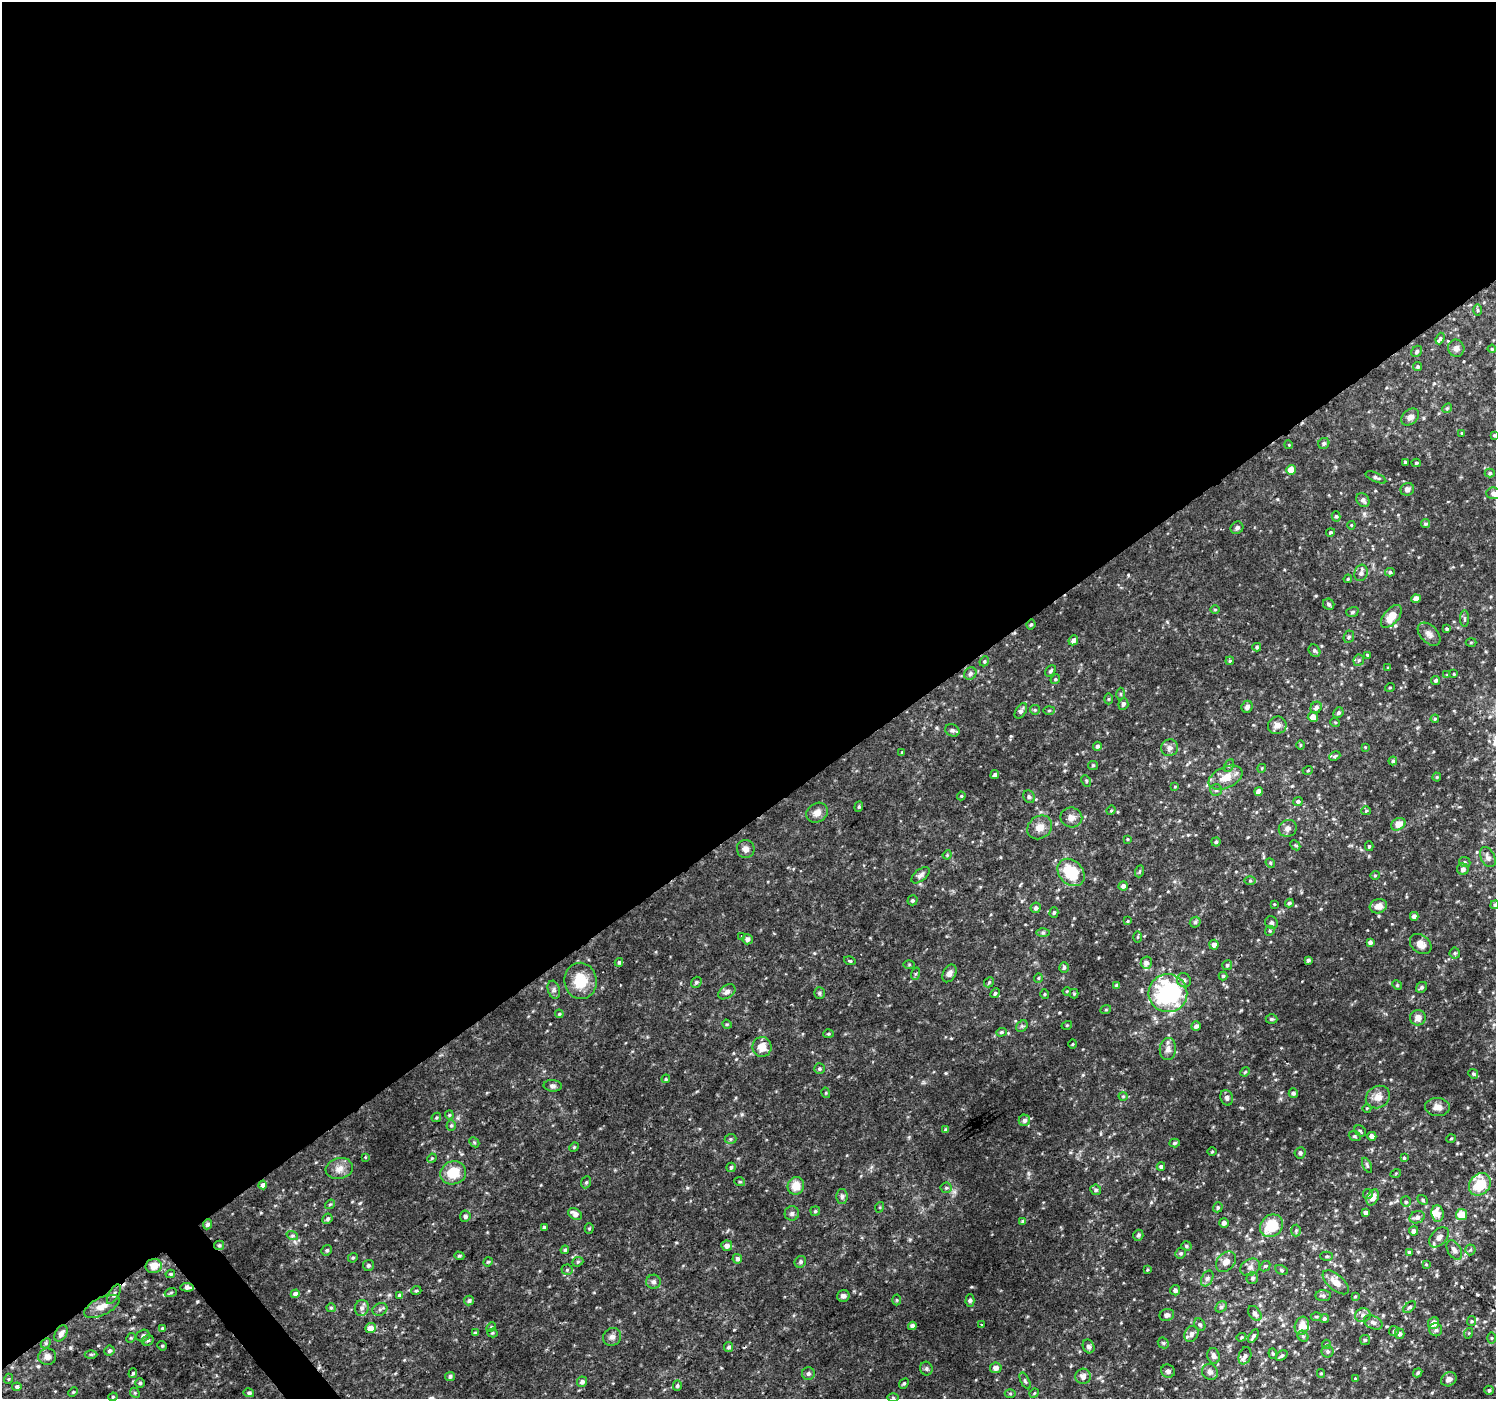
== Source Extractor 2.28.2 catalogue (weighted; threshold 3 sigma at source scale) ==
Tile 2 of 4 x 4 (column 2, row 1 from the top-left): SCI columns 1500-2993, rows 4391-5787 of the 5980 x 5922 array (HDU 1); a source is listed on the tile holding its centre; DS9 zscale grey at full resolution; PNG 1498 x 1401 px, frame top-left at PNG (2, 2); each listed source drawn as its Kron ellipse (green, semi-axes under 4 px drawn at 4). Shown black and unused: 59% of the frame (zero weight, under 2 of 3 exposures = <1% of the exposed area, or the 3 px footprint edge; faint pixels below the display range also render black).
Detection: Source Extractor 2.28.2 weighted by HDU 2 'WHT'; one run over the whole footprint, this tile lists its part. Background 0.0127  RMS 0.003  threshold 0.0137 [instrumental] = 3 sigma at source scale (4.5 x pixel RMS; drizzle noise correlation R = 1.50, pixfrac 1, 0.0396/0.0396 arcsec/px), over >= 5 px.
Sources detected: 373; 8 inside a brighter listed object's ellipse — not listed separately; the other 365 listed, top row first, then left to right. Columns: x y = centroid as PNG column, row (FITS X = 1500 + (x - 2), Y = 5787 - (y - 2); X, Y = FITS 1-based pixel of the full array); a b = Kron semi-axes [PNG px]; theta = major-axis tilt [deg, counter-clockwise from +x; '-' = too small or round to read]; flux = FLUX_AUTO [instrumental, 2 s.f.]
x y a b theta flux
1478 310 5 3 - 0.37
1440 338 6 4 70 0.63
1456 348 9 8 - 1.2
1492 349 4 3 - 0.29
1417 351 6 5 - 0.73
1418 367 5 4 - 0.49
1447 408 5 4 - 0.42
1410 417 10 7 40 1.4
1462 433 4 3 - 0.27
1494 435 3 3 - 0.3
1324 443 6 5 - 0.7
1289 445 4 3 - 0.26
1405 462 3 3 - 0.49
1416 463 4 4 - 0.42
1291 470 5 4 - 4.4
1490 473 5 4 - 0.48
1376 477 11 4 -23 0.7
1407 489 7 6 - 1.3
1494 493 7 6 - 1.3
1363 500 7 6 - 1
1336 516 5 4 - 0.56
1425 524 4 4 - 0.48
1351 525 4 4 - 0.29
1237 528 7 6 - 0.84
1330 532 4 4 - 0.45
1390 572 5 4 - 0.52
1361 573 8 6 73 1.2
1348 579 4 3 - 0.36
1416 599 4 4 - 2.6
1329 604 6 5 - 0.69
1215 609 5 3 - 0.27
1352 612 6 4 18 0.54
1391 616 13 7 49 4.4
1464 618 8 4 -90 0.52
1031 624 5 3 - 0.4
1447 629 3 3 - 0.41
1429 634 14 8 -46 1.6
1349 637 6 5 - 0.56
1073 640 5 4 - 1.3
1471 642 5 3 - 0.31
1257 647 4 4 - 0.47
1314 651 6 5 - 0.57
1368 655 4 3 - 0.47
1359 660 6 5 - 0.55
984 661 5 4 - 0.42
1230 661 4 3 - 0.36
1388 668 3 3 - 0.31
1051 671 6 4 48 0.62
970 674 6 5 - 0.74
1454 674 3 3 - 0.23
1447 675 4 4 - 0.26
1055 679 5 4 - 0.37
1436 680 4 4 - 0.64
1390 687 5 3 - 0.26
1120 694 6 4 -89 0.44
1108 699 5 3 - 0.31
1123 704 6 5 - 0.89
1247 707 6 5 - 1
1316 708 6 5 - 1.3
1035 710 5 5 - 0.38
1049 710 6 4 2 0.4
1021 711 8 5 59 0.98
1338 713 5 5 - 0.6
1313 717 5 5 - 2.4
1435 719 4 3 - 0.31
1335 722 5 3 - 0.28
1277 725 9 8 - 2
952 730 7 6 - 0.71
1300 745 5 3 - 0.27
1097 746 4 4 - 0.72
1365 747 4 3 - 0.26
1169 748 8 8 - 1.2
902 752 4 3 - 0.28
1335 756 6 4 24 0.5
1393 761 4 4 - 0.47
1093 765 5 4 - 0.33
1229 765 6 4 62 0.58
1262 768 4 3 - 0.27
1308 770 5 3 - 0.26
995 775 4 4 - 0.7
1437 777 4 4 - 0.32
1226 778 18 10 24 4.3
1086 781 6 4 -62 0.47
1175 786 4 2 - 0.2
1216 790 6 6 - 0.55
1259 791 4 4 - 2.4
961 796 4 4 - 0.33
1029 797 6 5 - 0.63
1298 801 5 4 - 0.73
859 807 5 4 - 0.42
1111 810 5 4 - 0.36
1366 811 5 4 - 0.4
817 813 11 9 34 2
1071 817 11 10 - 1.9
1398 824 7 6 - 2.7
1040 827 13 11 39 2.7
1288 828 9 8 - 1.4
1127 839 3 2 - 0.26
1216 842 4 4 - 0.53
1295 845 6 4 -44 0.36
1369 846 5 4 - 0.37
746 849 9 9 - 1.6
947 855 5 3 - 0.31
1488 857 11 7 -63 1.1
1465 862 6 5 - 0.51
1270 863 5 4 - 0.41
1463 869 5 5 - 1.1
1140 871 6 4 70 0.41
1071 872 15 12 -46 12
920 875 11 5 40 1.1
1375 875 4 4 - 0.37
1250 881 5 4 - 0.35
1123 886 4 4 - 0.97
913 900 5 5 - 0.5
1289 903 4 4 - 0.57
1274 904 4 3 - 0.26
1495 905 4 4 - 0.45
1378 906 9 7 17 2.4
1036 908 5 5 - 0.78
1054 912 5 4 - 0.46
1414 916 4 4 - 1.3
1128 921 4 4 - 0.29
1195 922 6 5 - 0.56
1272 923 7 6 - 0.6
1270 931 5 4 - 0.43
1043 933 7 4 0 0.54
742 936 3 3 - 1
1138 937 5 3 - 0.33
747 939 5 5 - 1.3
1370 942 4 4 - 0.87
1421 944 12 9 -39 2.2
1214 945 5 4 - 1.4
1455 953 5 5 - 0.46
1308 960 4 3 - 0.63
850 961 6 3 -19 0.56
619 962 4 3 - 0.52
1146 963 6 5 - 1
909 964 5 3 - 0.31
1227 965 5 5 - 0.53
1064 967 5 4 - 0.56
949 973 9 6 62 1.2
915 974 6 4 71 0.47
1223 976 4 4 - 0.47
1038 978 5 4 - 0.35
1184 980 7 6 - 1.1
580 981 18 16 -83 7.9
696 982 6 5 - 0.61
989 982 5 4 - 0.42
1117 985 4 3 - 0.6
1397 985 5 4 - 0.31
1422 987 6 5 - 0.63
554 990 9 6 -74 0.91
1067 991 4 3 - 0.27
727 992 9 6 35 1.1
819 993 6 5 - 0.53
995 993 5 4 - 0.63
1168 993 19 19 - 42
1044 994 5 3 - 0.29
1074 994 5 4 - 0.36
1106 1009 5 3 - 0.32
559 1014 4 4 - 0.35
1418 1018 8 7 - 1.9
1271 1019 6 4 0 0.49
727 1024 5 4 - 0.35
1067 1025 5 3 - 0.31
1022 1026 6 5 - 0.52
1196 1026 5 4 - 1.2
1001 1032 5 4 - 0.43
828 1034 5 4 - 0.36
1073 1044 5 3 - 0.3
762 1047 10 9 - 3.6
1168 1049 11 8 84 1.7
820 1069 5 5 - 0.55
1245 1072 5 4 - 0.36
1473 1074 5 4 - 0.42
666 1079 4 4 - 0.33
553 1086 9 6 -4 0.85
826 1093 5 3 - 0.29
1293 1093 5 4 - 0.64
1123 1096 4 4 - 0.3
1378 1097 12 10 33 2.7
1227 1098 8 6 -72 0.96
1437 1107 12 9 -3 2.1
1367 1108 4 3 - 0.25
449 1115 4 4 - 0.37
436 1117 5 4 - 0.4
1024 1120 6 5 - 1
451 1126 5 4 - 0.41
946 1130 4 3 - 0.68
1360 1131 6 5 - 0.49
1355 1136 6 4 -21 0.49
1372 1136 4 4 - 1.3
731 1139 6 5 - 0.46
1451 1139 5 3 - 0.27
474 1142 6 4 -44 0.39
1174 1143 5 4 - 0.56
574 1147 5 4 - 0.36
1212 1152 5 3 - 0.26
1300 1153 6 5 - 0.66
365 1157 3 2 - 0.42
432 1158 5 3 - 0.29
1404 1158 3 3 - 0.36
1367 1165 8 4 -65 0.54
1161 1166 4 4 - 0.72
731 1167 5 4 - 0.67
339 1168 14 10 14 2.4
453 1173 13 11 18 7
1396 1173 5 3 - 0.27
586 1182 6 5 - 0.55
740 1182 5 3 - 0.32
1480 1184 12 10 47 11
263 1185 4 4 - 1.4
796 1186 9 8 - 3.8
946 1188 5 5 - 0.49
1096 1190 5 5 - 0.6
1368 1194 5 5 - 0.43
842 1197 7 6 - 0.82
1373 1197 8 5 66 2.7
1422 1200 6 4 -43 0.4
1406 1202 5 5 - 0.59
330 1204 5 4 - 0.39
880 1207 5 3 - 0.29
1218 1207 5 4 - 0.52
815 1211 5 5 - 0.46
792 1213 7 7 - 0.91
1366 1213 4 4 - 1.3
575 1214 7 5 -31 2
1437 1214 8 6 -84 2
1462 1215 5 5 - 5.2
465 1216 5 5 - 0.89
1417 1217 8 6 20 1.2
327 1219 5 4 - 0.55
1023 1221 4 4 - 0.78
1224 1223 5 4 - 1.2
207 1224 5 4 - 0.88
1271 1226 12 10 41 9.4
544 1227 4 3 - 0.44
589 1228 5 4 - 0.35
1296 1230 6 5 - 0.52
1414 1231 5 4 - 1.1
292 1235 6 4 -18 0.48
1138 1235 6 5 - 0.6
1439 1237 12 7 46 1.7
219 1245 5 4 - 0.42
727 1246 5 5 - 1.6
1186 1246 5 4 - 0.52
327 1250 5 5 - 0.58
565 1250 4 4 - 0.48
1454 1250 10 6 -59 1.5
1470 1250 5 5 - 0.5
1409 1252 4 4 - 0.5
1181 1253 5 5 - 0.56
459 1256 5 4 - 0.44
1327 1256 6 4 1 0.45
353 1258 5 4 - 0.39
737 1259 5 4 - 1.1
488 1262 5 4 - 0.34
578 1262 6 4 23 0.47
800 1262 6 5 - 0.68
1226 1262 11 8 45 2.3
1426 1264 4 4 - 0.27
368 1265 5 5 - 0.72
154 1266 8 7 - 3.5
1265 1266 6 4 42 0.44
1250 1267 10 8 28 1.5
567 1270 5 5 - 0.51
1147 1270 4 3 - 0.26
1282 1270 7 4 -28 0.47
170 1274 5 3 - 0.44
1207 1278 8 5 62 0.93
1252 1278 6 5 - 0.6
653 1282 7 7 - 0.82
1336 1282 16 7 -41 2.9
187 1287 7 4 -4 1.5
1175 1290 5 5 - 0.74
416 1291 5 3 - 0.33
171 1292 6 4 20 0.43
114 1294 11 5 61 0.89
295 1294 4 4 - 1.3
399 1295 4 3 - 1.6
843 1296 6 5 - 1.1
1323 1296 7 5 -3 0.79
1355 1297 4 3 - 0.32
897 1300 5 3 - 0.29
970 1300 6 4 88 0.61
469 1301 5 4 - 0.67
102 1306 19 8 26 3
1221 1307 6 5 - 0.54
1409 1307 7 4 37 0.58
331 1308 5 4 - 0.43
362 1308 8 7 - 1.2
380 1309 7 6 - 0.76
1255 1313 8 5 -51 0.99
1167 1315 7 6 - 0.95
1363 1315 8 7 - 1.1
1316 1316 5 3 - 0.31
1324 1319 5 4 - 0.55
1472 1321 5 4 - 0.35
1373 1322 10 6 -26 1
1434 1323 6 5 - 2.4
981 1325 3 3 - 0.44
1200 1325 6 5 - 0.61
912 1326 4 4 - 1.3
1302 1326 9 7 71 2.9
491 1327 5 4 - 0.39
162 1328 4 4 - 0.46
370 1328 5 5 - 2.7
1436 1330 6 6 - 0.9
1394 1331 5 5 - 0.43
475 1333 3 3 - 0.53
492 1333 5 4 - 0.37
1469 1333 5 3 - 0.27
61 1334 9 5 59 1.6
1191 1334 8 6 64 1.4
1400 1334 5 5 - 0.98
143 1336 7 6 - 0.79
1253 1336 7 3 61 0.79
1303 1336 6 5 - 0.57
612 1337 9 8 - 1.3
1241 1337 5 4 - 0.37
131 1338 5 4 - 0.37
1492 1338 5 3 - 0.31
148 1340 6 5 - 0.66
1365 1340 5 5 - 0.45
46 1343 6 4 47 0.46
1163 1343 6 5 - 0.42
1326 1344 5 4 - 0.35
162 1346 5 4 - 0.39
1089 1346 7 5 -65 0.95
729 1347 5 4 - 0.76
109 1351 5 5 - 0.74
1328 1352 6 6 - 0.64
1273 1353 5 4 - 0.5
91 1354 6 4 -1 0.43
1214 1356 8 6 -77 1.3
1245 1356 9 6 71 0.97
1282 1356 6 4 40 0.54
47 1357 9 8 - 1.8
996 1368 6 5 - 1.7
926 1369 7 6 - 0.66
1168 1371 7 6 - 0.95
1210 1372 8 7 - 1.3
133 1373 5 4 - 0.51
808 1373 6 6 - 0.77
1321 1373 4 4 - 0.36
1418 1373 5 4 - 0.46
450 1376 5 4 - 0.67
1083 1376 8 7 - 1.7
8 1379 5 3 - 0.26
1355 1379 4 3 - 0.39
1449 1379 8 6 30 1.5
1025 1381 9 4 -64 0.56
582 1382 5 5 - 1.1
140 1383 5 4 - 0.53
904 1384 5 4 - 0.43
677 1386 5 4 - 0.46
17 1387 4 4 - 0.65
1489 1390 5 4 - 0.57
73 1392 5 4 - 0.38
135 1393 5 4 - 0.4
249 1393 5 4 - 0.55
1010 1393 5 3 - 0.32
1034 1393 5 4 - 0.3
113 1397 5 4 - 0.42
893 1397 6 4 -1 0.39
Overlapping masked pixels (flux is a lower limit): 2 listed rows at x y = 219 1245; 187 1287
Isophote crosses this tile's border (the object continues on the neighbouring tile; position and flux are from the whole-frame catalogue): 3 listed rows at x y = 1494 493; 1488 857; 1495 905
Unlisted compact peaks at least as high as the median listed source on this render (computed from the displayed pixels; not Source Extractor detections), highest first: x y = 360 1203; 70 1348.